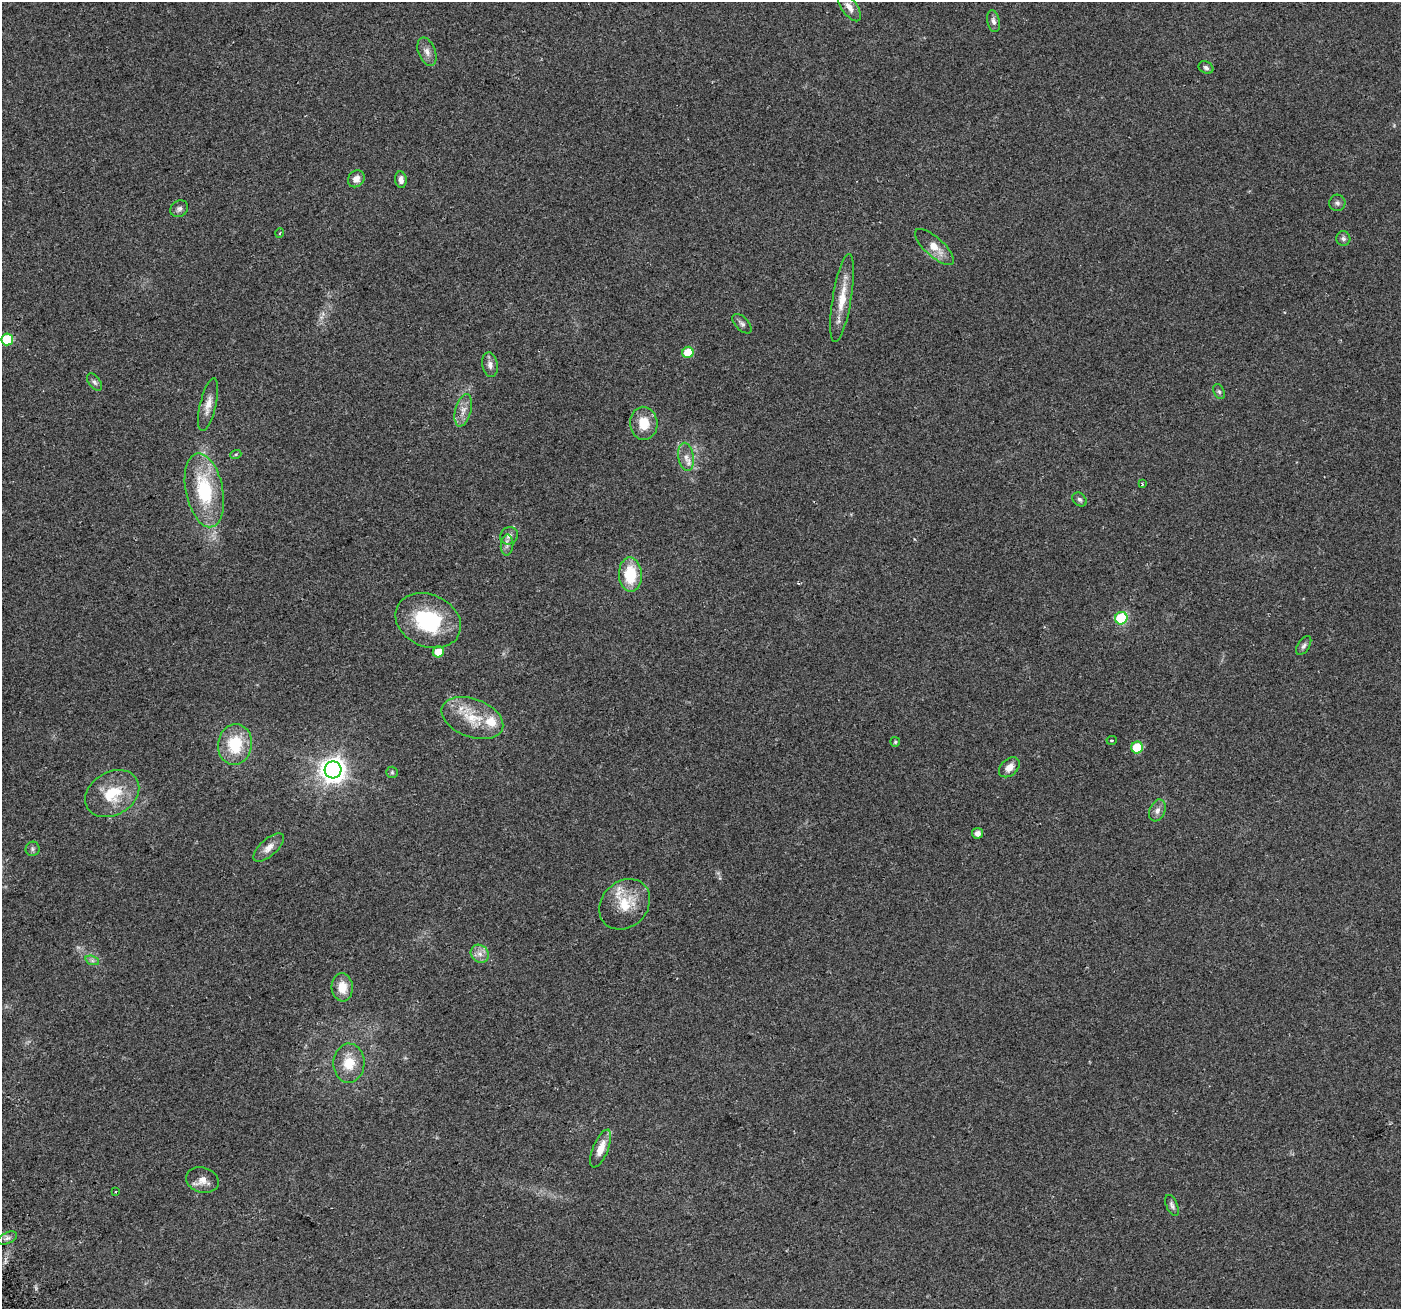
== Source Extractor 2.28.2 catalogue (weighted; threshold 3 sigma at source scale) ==
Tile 7 of 4 x 4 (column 3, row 2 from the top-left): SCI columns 2830-4228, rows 2712-4018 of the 5661 x 5476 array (HDU 1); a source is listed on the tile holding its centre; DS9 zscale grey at full resolution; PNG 1403 x 1311 px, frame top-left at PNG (2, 2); each listed source drawn as its Kron ellipse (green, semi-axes under 4 px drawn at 4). Shown black and unused: <1% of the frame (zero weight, under 2 of 3 exposures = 2% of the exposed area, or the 3 px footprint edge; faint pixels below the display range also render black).
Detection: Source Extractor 2.28.2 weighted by HDU 2 'WHT'; one run over the whole footprint, this tile lists its part. Background 0.0747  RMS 0.0095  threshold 0.0427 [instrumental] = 3 sigma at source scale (4.5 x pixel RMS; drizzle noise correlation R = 1.50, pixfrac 1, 0.0396/0.0396 arcsec/px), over >= 5 px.
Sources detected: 60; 2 too faint to see at this stretch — neither listed nor drawn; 2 inside a brighter listed object's ellipse — not listed separately; the other 56 listed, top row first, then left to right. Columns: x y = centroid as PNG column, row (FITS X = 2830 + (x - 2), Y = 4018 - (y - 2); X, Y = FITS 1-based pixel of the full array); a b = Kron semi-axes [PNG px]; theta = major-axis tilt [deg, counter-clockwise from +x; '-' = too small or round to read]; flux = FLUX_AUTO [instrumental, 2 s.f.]
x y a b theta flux
849 7 17 7 -54 7.2
993 21 11 6 -78 3.5
427 52 15 8 -68 6.3
1206 68 8 6 -26 2.7
356 179 9 7 47 6.7
401 180 8 5 -83 4.6
1337 203 8 8 - 2.9
179 209 9 8 - 3.2
280 233 5 3 - 0.77
1343 239 7 7 - 2.6
934 247 25 9 -42 13
842 298 44 9 81 21
742 324 12 6 -46 3.1
7 339 6 6 - 43
688 352 6 5 - 20
490 365 12 7 -80 4.7
95 382 10 5 -52 2.7
1219 392 8 5 -62 2
208 405 27 8 77 9.5
463 410 16 8 75 7.8
644 423 16 13 -86 18
236 454 5 3 - 1.1
686 457 14 7 -81 6.7
1142 484 3 3 - 1.1
204 490 38 18 -78 63
1079 499 8 6 -42 2.3
509 536 9 8 - 4.8
507 545 10 6 85 3.8
630 575 17 11 -88 34
1121 618 6 6 - 67
428 621 34 26 -24 73
1304 646 11 6 57 3.1
438 652 6 5 - 13
472 718 32 19 -21 31
1112 740 5 3 - 0.95
895 742 5 5 - 1.3
235 744 20 17 82 40
1137 747 6 5 - 31
1009 767 12 8 42 8.2
333 770 8 8 - 890
392 772 6 5 - 1.6
112 794 29 21 30 36
1157 810 11 7 68 5.2
977 833 5 5 - 4.7
269 847 19 8 42 8
33 849 7 7 - 2.3
625 904 27 23 44 28
480 954 9 8 - 5.8
92 960 7 4 -19 2
342 987 14 10 -85 14
349 1063 19 15 89 21
601 1148 20 7 68 13
202 1180 16 12 -16 8.8
115 1192 3 2 - 0.81
1172 1205 11 5 -66 3
7 1238 10 5 24 3.6